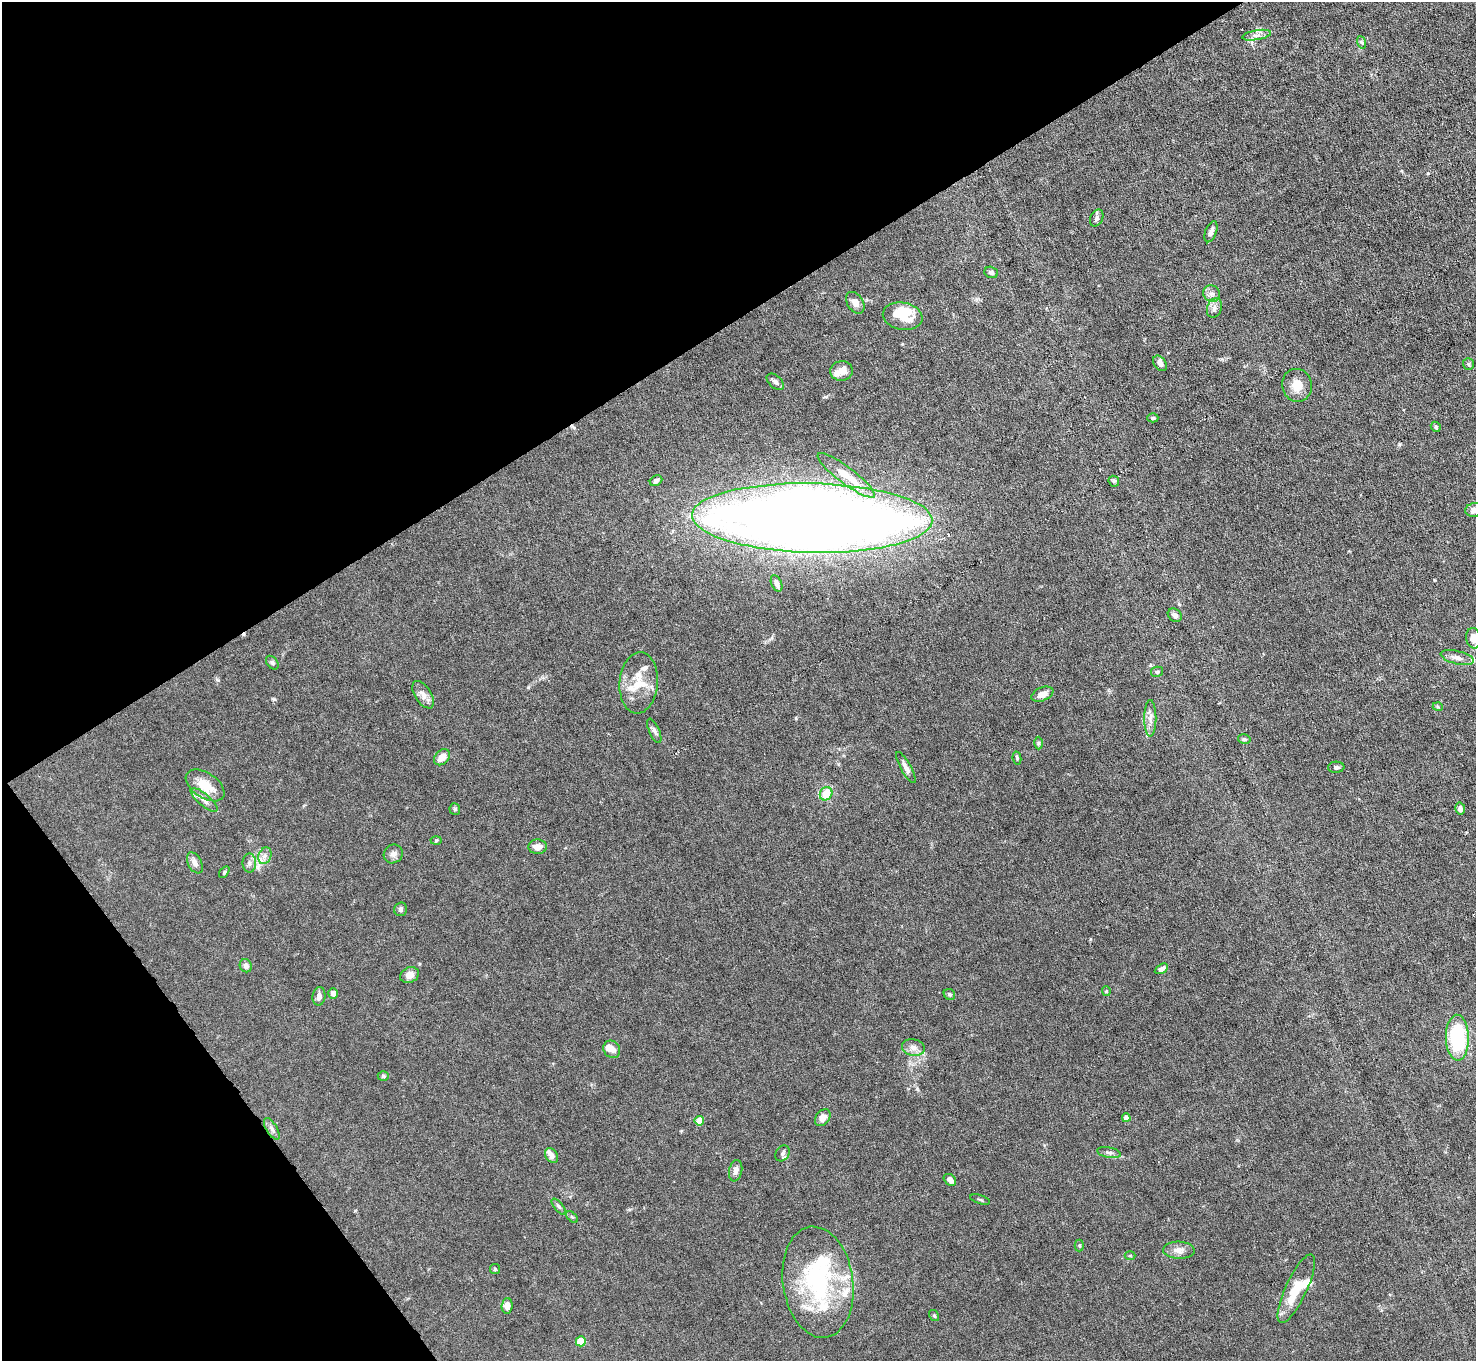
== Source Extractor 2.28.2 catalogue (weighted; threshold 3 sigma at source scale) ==
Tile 5 of 4 x 4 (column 1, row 2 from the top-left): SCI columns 1-1474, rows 2875-4233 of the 5894 x 5887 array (HDU 1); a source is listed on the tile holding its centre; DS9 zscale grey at full resolution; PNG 1478 x 1363 px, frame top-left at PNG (2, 2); each listed source drawn as its Kron ellipse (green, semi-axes under 4 px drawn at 4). Shown black and unused: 31% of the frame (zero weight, under 4 of 8 exposures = <1% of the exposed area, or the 3 px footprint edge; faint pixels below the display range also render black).
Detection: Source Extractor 2.28.2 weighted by HDU 2 'WHT'; one run over the whole footprint, this tile lists its part. Background 0.0531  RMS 0.0029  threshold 0.0118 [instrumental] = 3 sigma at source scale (4.09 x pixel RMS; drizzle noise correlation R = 1.36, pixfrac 0.8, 0.05/0.05 arcsec/px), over >= 5 px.
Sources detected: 97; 1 inside a brighter object's white glare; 1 cosmic-ray / hot-pixel residue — neither listed nor drawn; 11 inside a brighter listed object's ellipse — not listed separately; the other 84 listed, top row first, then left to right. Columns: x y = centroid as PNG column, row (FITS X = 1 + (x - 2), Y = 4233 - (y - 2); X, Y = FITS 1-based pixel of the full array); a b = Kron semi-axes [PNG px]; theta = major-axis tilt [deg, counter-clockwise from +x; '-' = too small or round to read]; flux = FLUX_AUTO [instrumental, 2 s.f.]
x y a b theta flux
1256 35 14 5 10 1.3
1361 42 6 4 -70 0.38
1097 218 9 6 64 0.81
1211 232 11 5 69 1.1
991 272 7 5 -17 0.76
1212 294 9 8 - 1.1
855 303 12 8 -57 1.7
1214 308 10 7 71 1.2
903 316 20 13 -10 6.4
1160 363 8 6 -54 1.3
1468 364 6 5 - 0.48
841 371 11 10 - 2.8
775 382 10 6 -42 0.84
1297 385 16 15 - 3.6
1153 418 5 4 - 0.36
1436 427 5 4 - 0.49
846 475 35 8 -37 5.8
656 481 7 5 33 0.66
1114 481 6 5 - 0.5
1474 510 9 7 12 1.8
812 518 120 35 -1 580
777 583 9 5 -67 1.2
1175 615 8 6 -41 1.2
1473 638 10 7 -81 2.4
1457 657 17 6 -13 1.5
272 663 8 5 -51 0.55
1157 672 6 5 - 0.59
639 683 30 19 85 6.9
1042 694 11 6 23 2.2
423 695 15 8 -58 1.8
1438 707 5 3 - 0.29
1150 718 18 6 90 1.7
654 731 13 5 -66 0.88
1244 739 6 4 -13 0.47
1038 743 6 4 89 0.39
442 757 9 6 45 2.1
1017 758 6 4 -79 0.4
906 767 17 5 -61 1.3
1336 767 8 5 5 0.63
205 785 21 12 -33 5.5
826 794 7 6 - 5.9
204 800 17 6 -40 1.6
455 809 6 5 - 0.4
1460 809 6 5 - 1.2
436 841 5 3 - 0.27
538 847 9 7 -3 1.9
393 854 10 9 - 1.3
265 856 8 6 69 1.1
195 863 11 7 -62 1.3
249 863 9 6 -89 0.94
224 872 6 3 54 0.27
401 909 7 6 - 0.6
246 966 7 6 - 1.1
1161 969 7 4 31 1.4
410 975 10 7 25 1.8
1106 991 5 4 - 0.28
333 993 5 5 - 1.4
949 994 6 5 - 0.46
319 996 9 6 81 1.2
1457 1038 23 11 -88 23
913 1047 11 8 -12 1.6
612 1049 9 7 -51 1.9
383 1076 5 4 - 0.45
823 1118 9 7 51 1.7
1126 1118 4 4 - 1.8
699 1121 5 4 - 4.9
272 1129 12 5 -59 0.98
1109 1152 12 5 -12 0.89
782 1153 8 6 53 0.74
552 1156 8 6 -58 1.3
736 1171 11 6 79 1.3
950 1180 7 5 -41 1.6
980 1200 10 2 -18 0.32
559 1207 10 4 -50 0.59
572 1217 7 4 -44 0.36
1079 1245 6 4 -89 0.4
1179 1250 16 8 -2 1.8
1130 1255 5 3 - 0.25
495 1269 5 5 - 0.38
818 1282 56 35 -82 33
1296 1289 37 10 65 7.4
507 1306 8 5 86 2.1
934 1315 6 4 -55 0.35
581 1341 5 5 - 7
Overlapping masked pixels (flux is a lower limit): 1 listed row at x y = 812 518
Isophote crosses this tile's border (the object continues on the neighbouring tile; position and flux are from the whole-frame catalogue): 2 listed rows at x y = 1474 510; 1473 638
Unlisted compact peaks at least as high as the median listed source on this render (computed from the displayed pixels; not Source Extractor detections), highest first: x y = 274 699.